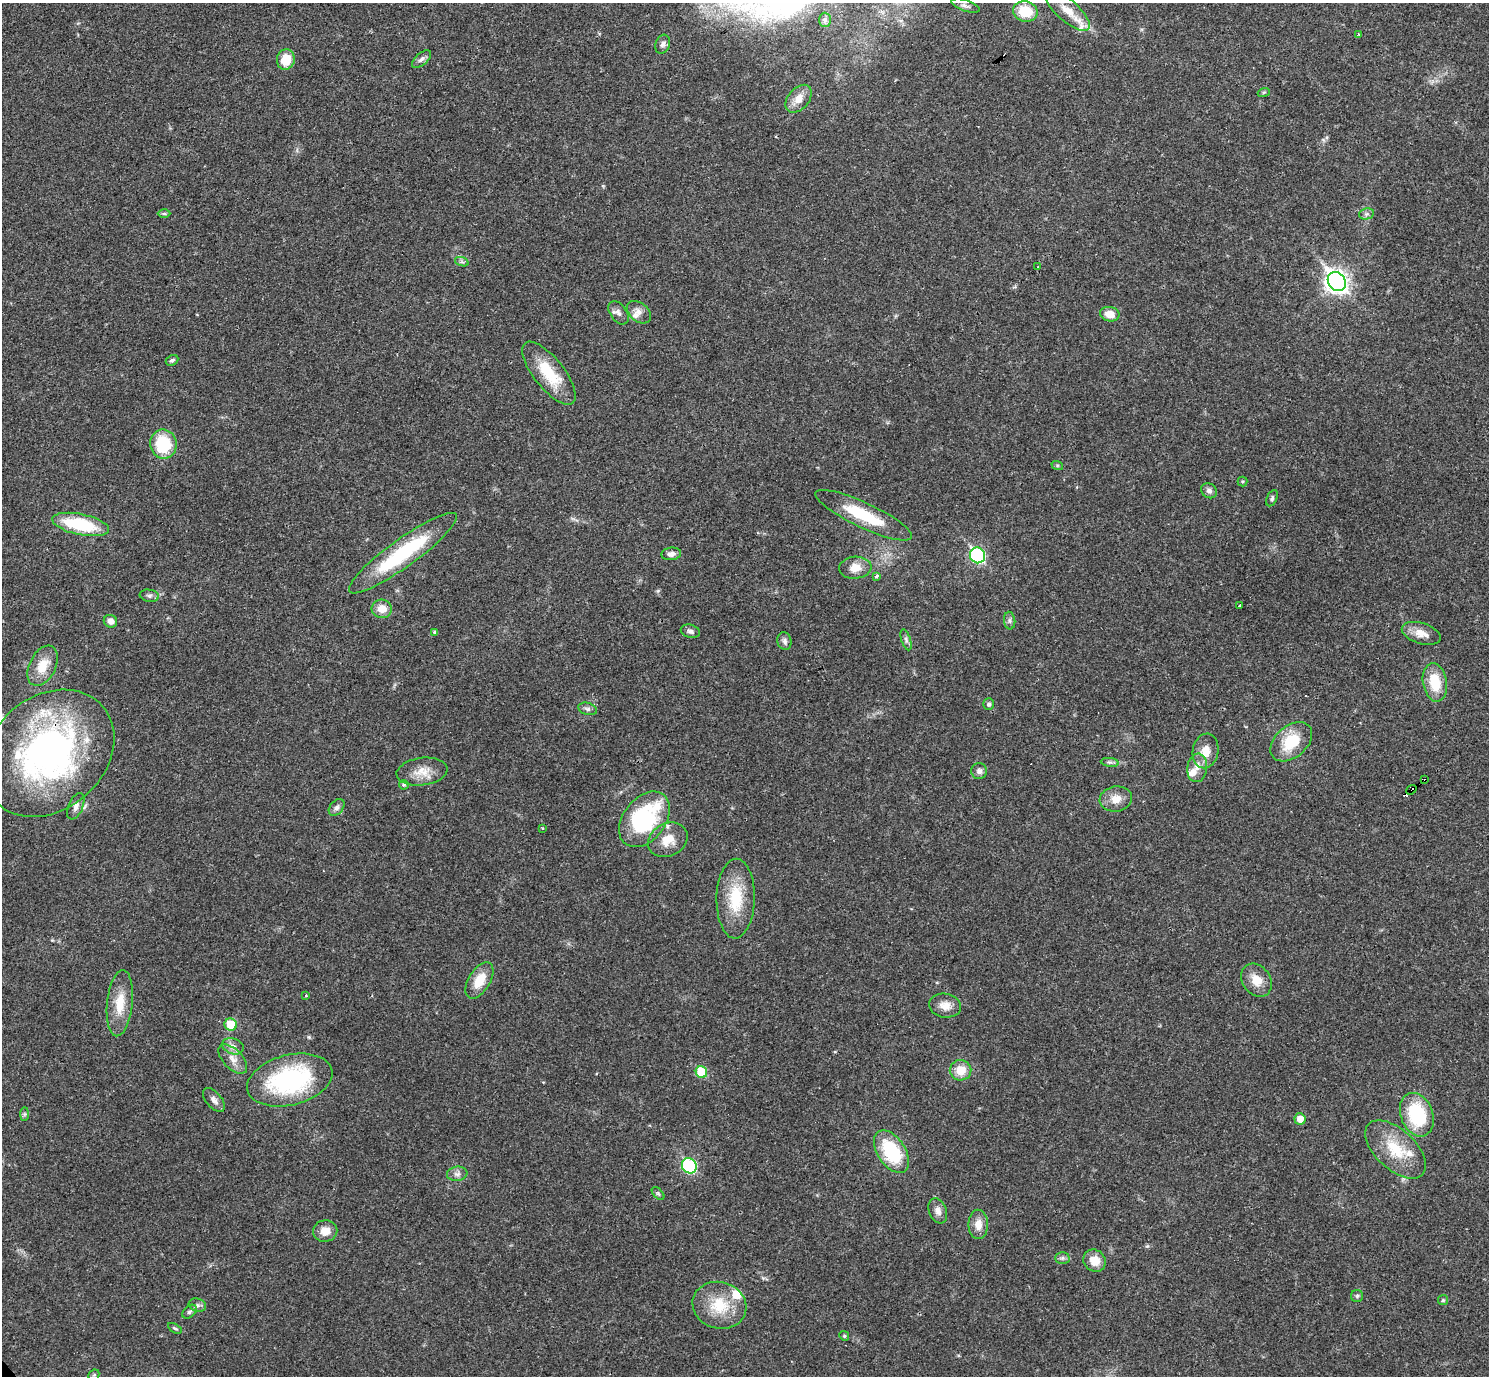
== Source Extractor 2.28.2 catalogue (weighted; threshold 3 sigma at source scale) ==
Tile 10 of 4 x 4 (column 2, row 3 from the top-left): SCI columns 1489-2975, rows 1531-2904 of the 5953 x 5950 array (HDU 1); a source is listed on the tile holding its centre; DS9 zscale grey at full resolution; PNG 1491 x 1378 px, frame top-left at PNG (2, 3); each listed source drawn as its Kron ellipse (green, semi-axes under 4 px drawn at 4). Shown black and unused: <1% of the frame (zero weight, under 3 of 4 exposures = <1% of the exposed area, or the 3 px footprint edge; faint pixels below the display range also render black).
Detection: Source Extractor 2.28.2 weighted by HDU 2 'WHT'; one run over the whole footprint, this tile lists its part. Background 0.0361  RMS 0.0026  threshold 0.0118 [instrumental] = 3 sigma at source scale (4.5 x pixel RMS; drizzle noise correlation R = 1.50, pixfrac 1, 0.05/0.05 arcsec/px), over >= 5 px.
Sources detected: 106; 4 cosmic-ray / hot-pixel residue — neither listed nor drawn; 6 inside a brighter listed object's ellipse — not listed separately; the other 96 listed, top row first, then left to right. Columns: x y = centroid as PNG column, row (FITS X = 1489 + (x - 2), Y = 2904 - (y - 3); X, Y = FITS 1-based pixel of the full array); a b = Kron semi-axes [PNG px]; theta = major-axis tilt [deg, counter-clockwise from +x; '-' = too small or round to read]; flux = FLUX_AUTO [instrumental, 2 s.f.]
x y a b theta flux
965 6 15 5 -19 0.97
1068 11 28 10 -41 5.1
1025 12 12 10 -13 7.9
825 20 7 6 - 0.61
1359 34 3 3 - 0.25
663 44 10 7 70 1
286 59 10 9 - 5.2
421 59 11 6 41 0.97
1264 92 6 4 19 0.37
799 99 16 10 49 2.9
164 214 6 4 -1 0.4
1366 214 7 5 12 0.65
462 262 7 4 -18 0.52
1038 266 2 2 - 0.22
1337 282 10 8 -52 160
639 312 13 9 -39 1.8
618 313 13 8 -54 1.3
1110 314 10 7 -10 3.2
172 360 7 4 27 0.57
549 373 38 15 -51 10
163 444 15 13 -80 13
1057 465 6 4 -18 0.33
1242 481 5 5 - 0.36
1209 491 8 7 - 0.95
1272 498 8 5 66 0.6
864 515 53 12 -25 12
81 524 29 10 -12 16
403 553 66 14 36 24
671 554 10 6 7 1.4
977 555 8 7 - 36
855 568 16 11 5 3.2
876 576 4 3 - 0.8
149 596 10 6 -9 0.79
1239 605 3 2 - 0.21
382 609 10 9 - 3.1
110 621 7 6 - 1.7
1010 621 9 5 -84 0.74
690 631 10 6 -16 0.9
435 632 4 4 - 0.6
1421 633 20 10 -18 3.1
906 640 11 4 -72 0.73
784 641 9 7 -76 0.92
43 666 21 13 64 5.3
1435 682 19 12 -80 7.8
989 704 5 5 - 0.6
587 709 9 6 -16 0.81
1291 742 24 15 40 9.4
1206 751 17 13 80 3.9
48 753 72 56 41 88
1110 762 9 4 -7 0.64
1197 768 14 10 81 2.4
979 771 8 8 - 1.1
422 772 25 13 7 4.3
1425 780 3 2 - 0.53
404 785 5 4 - 0.5
1411 790 5 3 - 30
1116 799 16 12 9 3.3
76 806 14 7 66 1.4
337 807 9 6 50 0.94
644 819 31 21 52 31
542 828 3 3 - 0.3
668 840 21 16 28 4.7
736 899 40 19 89 11
479 980 20 11 59 5.5
1256 980 18 14 -53 3.9
306 996 3 3 - 0.49
120 1003 33 13 84 6.2
945 1006 16 12 -9 2.7
231 1024 6 6 - 6.1
233 1046 11 7 -19 1.6
233 1059 18 9 -47 2.6
961 1070 11 10 - 4.2
701 1072 6 5 - 9.6
290 1080 43 25 14 35
214 1100 14 7 -49 1.4
25 1114 7 4 90 0.46
1417 1115 22 16 -69 17
1300 1119 5 5 - 2.7
1395 1149 37 20 -42 10
891 1152 24 14 -56 16
689 1166 8 7 - 24
457 1174 10 7 8 1.1
658 1193 8 4 -45 0.46
938 1211 13 8 -69 1.7
978 1224 14 10 -89 2.9
325 1231 12 11 - 2.9
1062 1258 7 6 - 0.63
1095 1261 12 10 -43 3.9
1357 1296 6 6 - 0.5
1443 1300 5 5 - 0.4
197 1305 9 6 -14 0.86
719 1305 27 23 -17 9.5
190 1312 8 5 39 0.68
175 1328 8 4 -30 0.45
844 1336 5 4 - 0.38
94 1375 6 5 - 0.35
Overlapping masked pixels (flux is a lower limit): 3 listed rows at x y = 48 753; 1425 780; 1411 790
Isophote crosses this tile's border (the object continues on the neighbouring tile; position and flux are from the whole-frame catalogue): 1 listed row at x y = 48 753